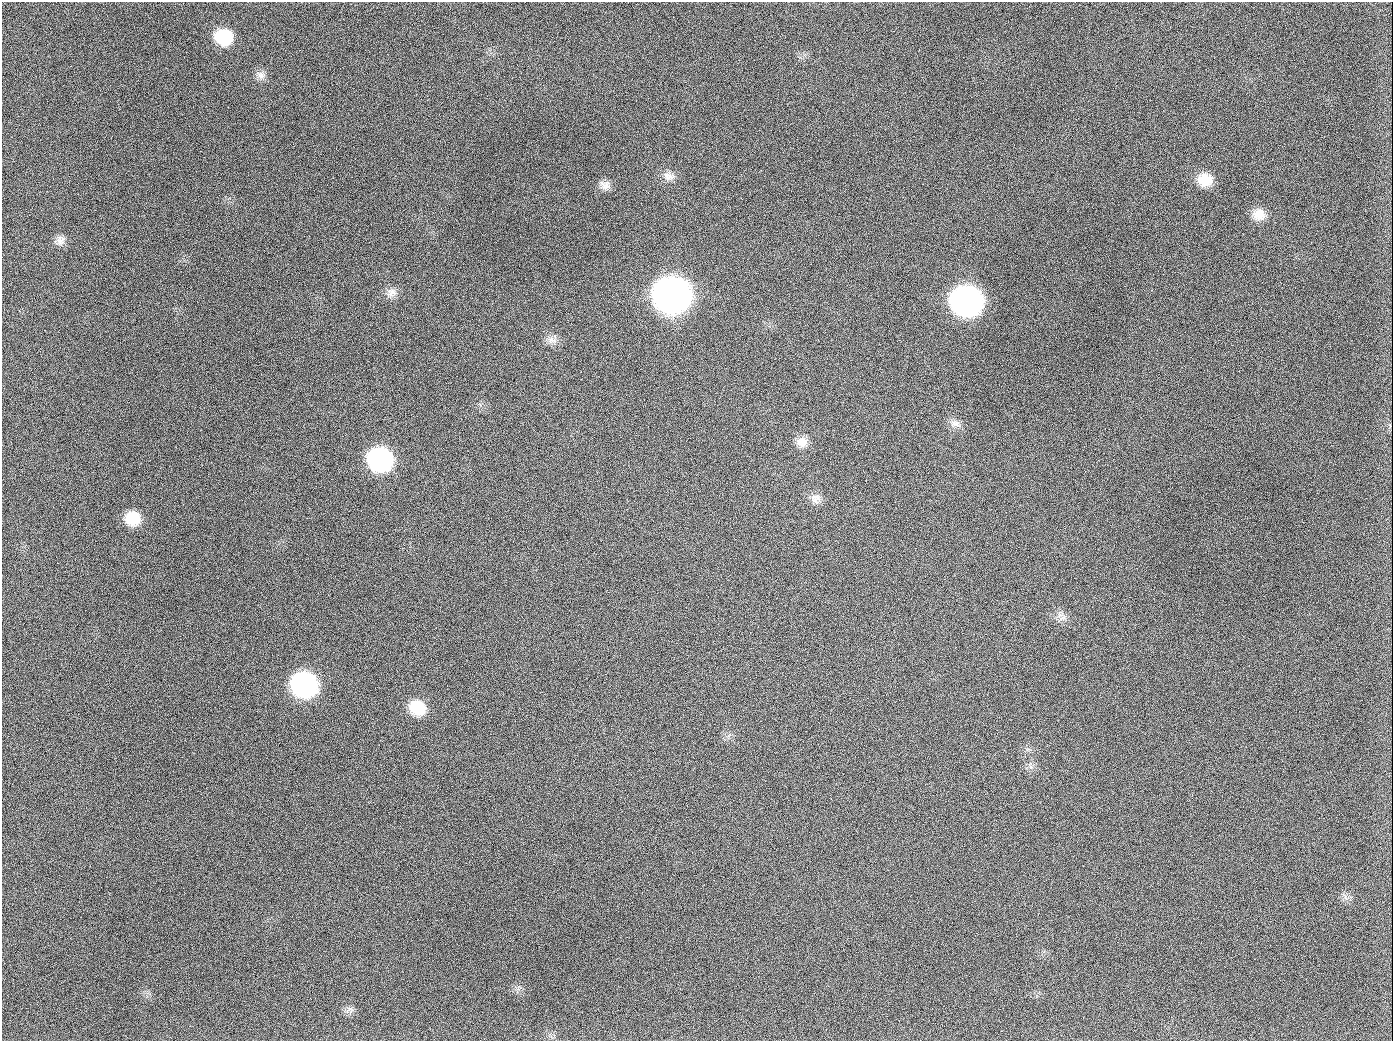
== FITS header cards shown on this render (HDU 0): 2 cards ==
NAXIS1  =                 1391
NAXIS2  =                 1039

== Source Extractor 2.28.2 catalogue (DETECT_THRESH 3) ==
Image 1391 x 1039 px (HDU 0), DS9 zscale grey, 1 PNG px = 1 image px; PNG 1395 x 1043 px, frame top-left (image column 1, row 1039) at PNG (2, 2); no overlay
Background 1370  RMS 66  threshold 197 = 3 sigma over >= 5 px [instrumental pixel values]
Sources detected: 24; all 24 listed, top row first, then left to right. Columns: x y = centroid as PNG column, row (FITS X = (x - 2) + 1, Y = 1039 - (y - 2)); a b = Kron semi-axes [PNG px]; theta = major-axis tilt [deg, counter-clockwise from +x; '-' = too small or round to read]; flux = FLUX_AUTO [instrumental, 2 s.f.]
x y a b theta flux
224 37 17 15 -14 2.0e+05
261 75 12 11 - 2.9e+04
189 126 2 2 - 6.9e+03
669 176 17 11 -11 3.7e+04
1205 180 17 14 -5 9.2e+04
605 185 14 11 -37 3.2e+04
1259 215 16 14 -7 6.0e+04
60 240 13 12 - 3.2e+04
391 292 14 12 1 3.5e+04
672 295 20 18 -12 5.9e+06
966 301 19 17 -15 2.6e+06
551 340 15 9 -9 3.3e+04
654 407 2 2 - 3.8e+03
955 423 15 9 -1 3.1e+04
802 442 15 13 2 4.4e+04
380 459 18 16 -21 8.7e+05
815 498 14 13 - 3.7e+04
133 518 16 14 -22 1.2e+05
1062 618 12 7 25 2.3e+04
304 685 18 16 -26 1.1e+06
417 708 18 15 -27 1.3e+05
1031 767 7 4 -71 9.7e+03
349 1009 11 6 33 1.8e+04
944 1026 2 2 - 5.6e+03